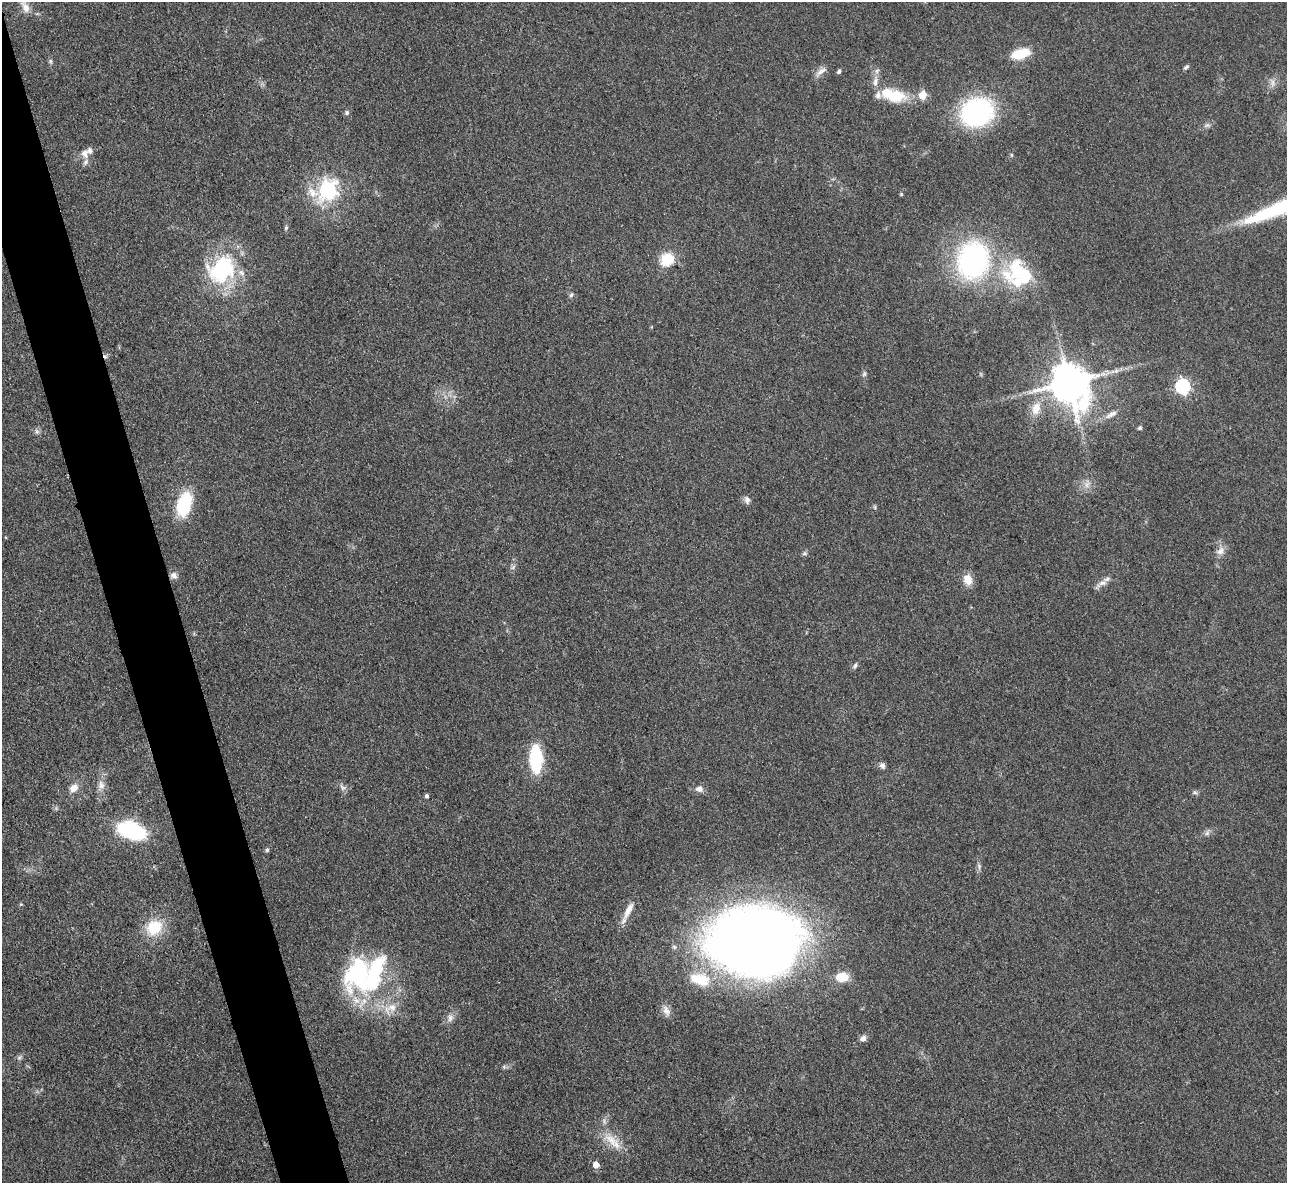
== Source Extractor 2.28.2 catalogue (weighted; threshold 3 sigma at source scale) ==
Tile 11 of 4 x 4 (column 3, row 3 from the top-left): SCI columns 2582-3866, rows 1451-2631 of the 5162 x 5140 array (HDU 1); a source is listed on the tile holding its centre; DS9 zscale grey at full resolution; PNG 1289 x 1185 px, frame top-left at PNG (2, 2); no overlay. Shown black and unused: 5% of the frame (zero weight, under 3 of 4 exposures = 2% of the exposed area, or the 3 px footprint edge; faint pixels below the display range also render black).
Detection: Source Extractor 2.28.2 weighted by HDU 2 'WHT'; one run over the whole footprint, this tile lists its part. Background 0.0792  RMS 0.0058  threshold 0.0262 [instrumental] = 3 sigma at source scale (4.5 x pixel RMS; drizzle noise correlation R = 1.50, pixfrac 1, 0.05/0.05 arcsec/px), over >= 5 px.
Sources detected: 77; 3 inside a brighter object's white glare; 1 cosmic-ray / hot-pixel residue — not listed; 7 inside a brighter listed object's ellipse — not listed separately; the other 66 listed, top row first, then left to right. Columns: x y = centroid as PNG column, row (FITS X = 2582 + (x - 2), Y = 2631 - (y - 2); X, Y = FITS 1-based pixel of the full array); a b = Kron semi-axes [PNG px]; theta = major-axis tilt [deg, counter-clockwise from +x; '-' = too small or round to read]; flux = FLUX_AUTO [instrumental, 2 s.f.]
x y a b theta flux
25 7 20 10 -59 6
1020 54 20 10 17 17
50 61 7 5 -73 1.1
1186 67 7 5 37 1.2
821 71 19 6 37 3.4
839 71 5 4 - 1.4
875 82 14 7 83 3.8
1272 82 14 5 -81 2.4
896 96 30 16 -2 18
977 112 28 23 22 100
346 113 7 6 - 1.2
1207 125 9 5 30 1.7
85 153 13 10 -73 4.4
328 190 9 8 - 160
901 194 4 4 - 0.82
286 228 6 5 - 0.92
667 259 11 10 - 20
973 260 39 33 77 120
223 270 42 31 50 50
1018 274 41 35 -32 48
571 295 7 5 73 1.2
1115 371 14 6 15 3.6
864 374 8 5 72 1.3
1069 383 12 11 - 1900
1182 386 6 6 - 120
1036 409 20 13 74 9.4
1111 414 20 6 28 4.1
1140 428 5 5 - 1.2
37 431 7 5 -31 1.5
1087 484 10 8 68 3.4
747 500 10 7 -76 2.5
184 504 24 14 75 33
875 507 6 4 73 0.77
1220 551 13 9 44 3.9
804 553 7 6 - 1.2
513 567 8 4 37 1.2
174 575 9 8 - 2.6
968 579 13 10 -68 7.2
1101 584 23 7 36 3.9
855 666 10 5 61 1.4
536 759 18 8 -89 66
882 766 8 6 -55 2.1
101 785 13 9 -75 4.3
342 787 10 6 -51 2.2
73 788 10 8 39 5.6
699 789 10 8 -3 3.4
1195 792 7 5 -42 1.2
426 796 5 4 - 1.2
131 831 21 12 -17 69
1207 833 8 6 87 1.8
267 850 6 5 - 1
979 866 8 5 -67 1.4
21 904 5 4 - 0.65
628 910 26 8 62 6.7
154 928 23 20 38 19
754 941 82 61 1 710
374 973 67 24 64 63
842 977 12 9 0 12
391 1008 23 13 29 11
666 1011 16 9 -64 4.2
450 1018 10 8 74 3.1
863 1038 8 6 22 2.9
19 1058 7 6 - 1.4
504 1067 5 5 - 1
611 1140 28 11 -47 12
596 1165 5 5 - 6.5